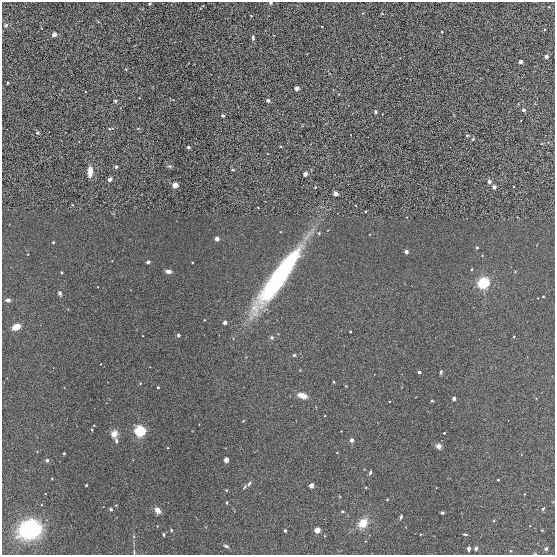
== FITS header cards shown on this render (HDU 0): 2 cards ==
NAXIS1  =                  553
NAXIS2  =                  553

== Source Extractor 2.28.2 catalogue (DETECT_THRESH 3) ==
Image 553 x 553 px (HDU 0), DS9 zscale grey, 1 PNG px = 1 image px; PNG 557 x 557 px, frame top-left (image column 1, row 553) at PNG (2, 2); no overlay
Background 0.0991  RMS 0.0012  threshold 0.00345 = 3 sigma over >= 5 px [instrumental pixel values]
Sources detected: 120; all 120 listed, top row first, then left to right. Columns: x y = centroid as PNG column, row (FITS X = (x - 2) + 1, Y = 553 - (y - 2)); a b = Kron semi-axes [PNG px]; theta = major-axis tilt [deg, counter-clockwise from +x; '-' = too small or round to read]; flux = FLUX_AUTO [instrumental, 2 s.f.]
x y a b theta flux
270 3 5 4 - 0.096
150 4 4 3 - 0.1
549 7 2 2 - 0.045
382 14 4 2 - 0.046
251 15 4 2 - 0.05
98 22 5 3 - 0.069
6 25 6 5 - 0.15
322 26 2 2 - 0.051
545 30 3 2 - 0.057
442 32 3 2 - 0.086
54 34 3 3 - 0.89
253 38 6 3 86 0.17
546 56 5 4 - 0.2
520 62 3 3 - 0.78
8 83 3 2 - 0.08
297 88 4 3 - 0.87
85 92 3 2 - 0.048
268 100 3 3 - 0.39
115 101 5 4 - 0.11
523 110 3 3 - 0.46
376 112 5 4 - 0.1
223 116 4 4 - 0.12
110 128 9 3 10 0.099
37 133 4 3 - 0.2
467 135 4 4 - 0.085
473 139 4 3 - 0.099
281 146 4 3 - 0.065
188 147 3 3 - 0.15
169 166 7 4 -9 0.13
116 167 3 3 - 0.25
233 170 5 2 - 0.075
90 171 10 5 88 0.65
305 174 3 3 - 0.98
110 179 3 3 - 0.7
489 181 5 4 - 0.24
175 185 4 4 - 2.7
315 187 4 3 - 0.067
494 187 3 3 - 0.7
336 193 4 3 - 1
72 205 3 2 - 0.059
319 233 4 4 - 0.089
217 239 3 3 - 0.98
53 242 3 3 - 0.15
477 247 3 3 - 0.22
406 252 3 3 - 0.64
28 254 3 2 - 0.048
148 262 3 3 - 0.41
471 269 3 3 - 0.096
168 271 5 4 - 0.43
61 272 3 3 - 0.12
278 278 62 12 55 17
483 283 4 4 - 38
60 293 5 4 - 0.18
543 296 3 3 - 0.093
8 300 4 3 - 0.25
204 320 3 2 - 0.065
225 322 3 3 - 0.79
16 327 6 4 24 1
350 332 3 2 - 0.095
178 335 3 3 - 0.45
514 337 3 2 - 0.083
272 338 5 5 - 0.15
294 355 4 3 - 0.13
101 364 3 2 - 0.044
419 372 3 3 - 0.42
441 372 4 3 - 0.12
333 382 4 3 - 0.064
140 383 4 3 - 0.09
346 386 4 3 - 0.066
158 387 3 3 - 0.19
302 396 10 6 -15 0.75
454 398 3 3 - 0.82
432 401 4 3 - 0.079
325 416 2 2 - 0.059
243 421 3 2 - 0.061
94 425 3 3 - 0.059
140 431 5 4 - 29
341 431 2 2 - 0.041
444 433 3 2 - 0.067
114 434 9 8 - 0.6
351 440 3 3 - 0.91
116 441 6 4 -79 0.2
438 446 5 5 - 0.4
337 452 3 2 - 0.042
64 453 3 3 - 0.2
47 460 3 3 - 0.48
226 460 5 4 - 0.33
370 473 5 4 - 0.16
498 480 3 3 - 0.099
249 483 6 4 50 0.15
86 485 3 2 - 0.074
311 485 3 3 - 1.6
245 487 6 4 47 0.11
366 487 5 3 - 0.078
226 490 4 3 - 0.065
525 494 3 2 - 0.05
387 499 4 3 - 0.06
227 503 3 2 - 0.075
543 508 5 3 - 0.12
111 509 3 3 - 0.14
157 510 8 6 -59 0.42
342 511 4 4 - 0.11
442 513 3 3 - 0.11
401 517 5 3 - 0.13
363 523 10 8 51 1.3
29 530 20 16 19 8.6
171 530 4 3 - 0.067
317 530 3 3 - 2.9
542 530 3 2 - 0.055
285 531 3 3 - 0.095
163 534 3 3 - 0.1
465 534 6 2 -5 0.092
365 541 4 3 - 0.058
226 546 5 4 - 0.19
469 548 3 3 - 0.66
476 548 6 5 - 0.18
546 549 4 4 - 0.18
510 551 4 4 - 0.077
134 552 9 2 -86 0.093
535 554 5 3 - 0.069
At the frame edge (FLAGS 8, measured only in part): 3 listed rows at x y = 270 3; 134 552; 535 554